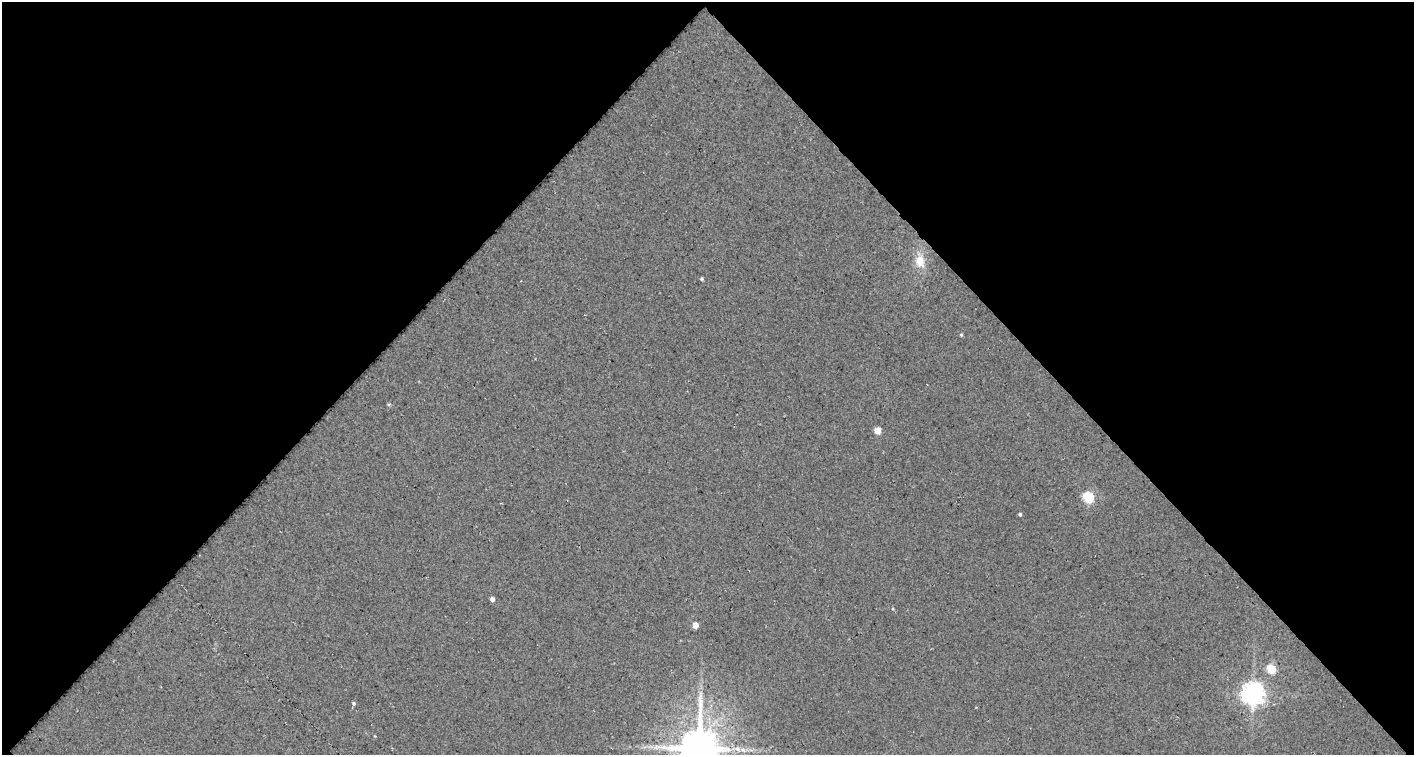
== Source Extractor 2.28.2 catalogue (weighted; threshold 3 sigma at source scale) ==
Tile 1 of 1 x 2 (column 1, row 1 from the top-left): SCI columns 48-1459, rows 753-1505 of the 1503 x 1505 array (HDU 1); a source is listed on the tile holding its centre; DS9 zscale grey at full resolution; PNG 1416 x 757 px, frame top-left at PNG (2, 2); no overlay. Shown black and unused: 51% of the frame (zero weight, under 3 of 5 exposures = <1% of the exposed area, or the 3 px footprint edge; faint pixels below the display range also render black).
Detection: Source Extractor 2.28.2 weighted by HDU 2 'WHT'; one run over the whole footprint, this tile lists its part. Background 0.0165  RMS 0.028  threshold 0.124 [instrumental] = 3 sigma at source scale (4.5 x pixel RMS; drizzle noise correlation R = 1.50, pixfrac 1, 0.0396/0.0396 arcsec/px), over >= 5 px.
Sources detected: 13; all 13 listed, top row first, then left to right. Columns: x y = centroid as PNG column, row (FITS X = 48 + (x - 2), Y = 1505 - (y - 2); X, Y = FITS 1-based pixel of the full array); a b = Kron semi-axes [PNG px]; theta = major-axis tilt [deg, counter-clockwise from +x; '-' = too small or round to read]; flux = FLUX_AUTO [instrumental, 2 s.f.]
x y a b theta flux
920 261 17 12 -81 40
702 279 4 4 - 3.8
961 335 4 4 - 3.4
389 404 5 3 - 2.9
878 430 5 5 - 42
1088 497 6 5 - 210
1020 514 4 3 - 4.5
492 599 4 4 - 9.9
695 625 5 4 - 24
1271 669 5 5 - 120
1253 693 8 7 - 2000
354 704 5 5 - 4.7
699 748 14 12 -87 9300
Isophote crosses this tile's border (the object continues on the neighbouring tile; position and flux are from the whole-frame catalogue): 1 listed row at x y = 699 748